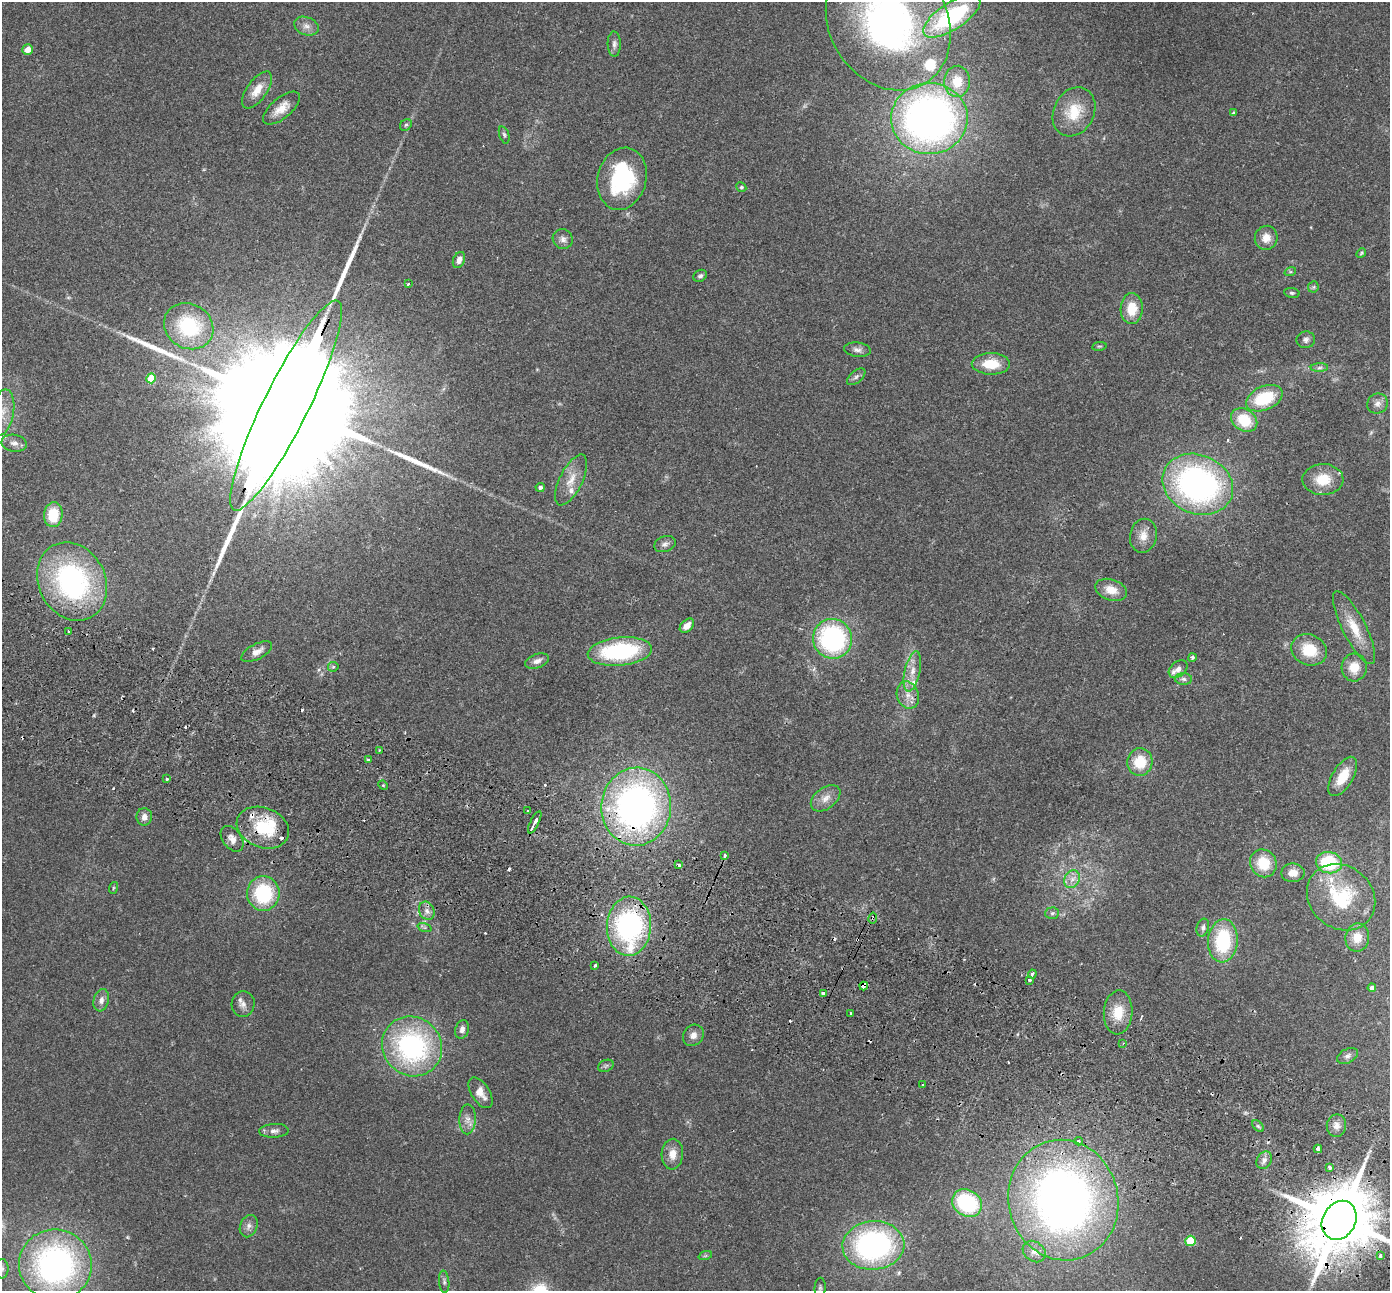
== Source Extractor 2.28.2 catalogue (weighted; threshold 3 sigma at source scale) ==
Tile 6 of 4 x 4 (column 2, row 2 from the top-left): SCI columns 1416-2803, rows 2774-4062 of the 5610 x 5679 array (HDU 1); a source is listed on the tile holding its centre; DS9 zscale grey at full resolution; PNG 1392 x 1293 px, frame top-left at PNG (2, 2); each listed source drawn as its Kron ellipse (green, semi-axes under 4 px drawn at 4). Shown black and unused: <1% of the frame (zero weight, under 2 of 3 exposures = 3% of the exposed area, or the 3 px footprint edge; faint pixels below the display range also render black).
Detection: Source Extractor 2.28.2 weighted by HDU 2 'WHT'; one run over the whole footprint, this tile lists its part. Background 0.109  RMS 0.0092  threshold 0.0414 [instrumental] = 3 sigma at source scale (4.5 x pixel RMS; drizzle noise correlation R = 1.50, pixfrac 1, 0.05/0.05 arcsec/px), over >= 5 px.
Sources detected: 164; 1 too faint to see at this stretch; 16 cosmic-ray / hot-pixel residue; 3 long thin detections or spike segments (spike, bleed or trail) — neither listed nor drawn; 11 inside a brighter listed object's ellipse — not listed separately; the other 133 listed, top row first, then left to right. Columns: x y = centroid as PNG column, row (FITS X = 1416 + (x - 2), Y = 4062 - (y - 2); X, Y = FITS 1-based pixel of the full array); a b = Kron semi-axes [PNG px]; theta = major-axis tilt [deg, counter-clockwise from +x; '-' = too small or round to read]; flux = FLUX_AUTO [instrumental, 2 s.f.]
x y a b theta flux
952 16 33 13 33 110
888 22 72 59 -59 310
306 26 12 9 -21 5.7
614 44 12 6 -89 3.5
28 49 5 5 - 8.7
957 81 16 13 86 17
257 90 21 10 55 13
281 108 22 10 40 12
1074 112 26 20 62 28
1233 113 3 3 - 1.8
929 119 38 35 2 470
406 125 6 5 - 1.7
504 135 9 4 -71 2
622 179 31 24 75 90
741 187 5 4 - 1.6
1266 238 12 11 - 9.5
563 239 10 9 - 4.4
1361 253 5 4 - 1.1
459 260 8 5 66 5.7
1290 272 6 4 18 1.1
700 276 7 5 32 2.6
408 284 3 3 - 1.6
1313 287 6 5 - 1.4
1292 293 8 5 -10 1.7
1132 309 15 11 87 21
189 326 25 22 -32 69
1306 340 9 8 - 3.4
1099 346 7 3 8 1.1
857 350 13 7 -7 4.3
991 364 19 11 -1 22
1319 368 9 4 1 2.3
856 377 11 6 40 2.8
151 378 5 4 - 25
1264 398 19 12 23 43
1377 404 10 9 - 5
286 405 117 22 64 120000
2 413 23 11 79 13
1244 420 14 11 -34 29
14 443 12 8 -8 5.2
1323 479 20 15 1 22
571 480 28 11 64 15
1198 484 36 29 -23 280
540 487 4 4 - 2.5
53 515 12 9 83 26
1143 536 17 13 79 11
665 544 11 7 20 3.8
72 581 41 33 -62 180
1111 590 16 10 -18 13
687 626 8 5 45 7.8
1354 628 40 11 -63 23
68 631 3 3 - 1.5
833 639 20 19 - 140
1309 650 18 15 -24 28
620 651 32 14 5 100
257 652 17 7 28 6.9
1192 657 4 4 - 2.1
537 661 12 7 19 4.9
333 667 5 5 - 1.5
1354 667 14 12 86 16
1178 669 10 7 39 4.8
912 671 20 7 77 10
1183 679 8 5 -2 2.7
908 695 14 11 -70 9.1
379 750 3 3 - 0.8
368 760 3 3 - 3.5
1140 762 14 12 78 25
1343 776 22 10 59 21
167 779 3 3 - 2.6
383 785 5 4 - 0.92
826 798 17 10 37 8.6
636 807 39 35 86 380
527 811 3 2 - 1.5
144 817 9 8 - 5.5
535 822 12 3 63 13
263 828 27 20 -21 46
232 839 14 9 -53 7
725 855 3 3 - 4
1263 863 14 13 - 26
1329 863 13 10 -13 57
679 865 3 3 - 3.1
1293 873 11 9 1 9.4
1072 879 9 7 62 5.8
113 888 6 3 71 1.1
263 893 17 16 - 63
1341 897 36 31 -40 72
427 911 9 7 -64 4.5
1052 913 7 5 3 2.2
873 918 5 4 - 1.8
629 926 30 22 88 160
425 927 7 4 -18 1.7
1203 928 9 6 74 3.3
1357 938 14 11 81 14
1223 941 21 15 85 65
595 965 3 3 - 1.9
1032 974 4 3 - 4.9
1029 980 3 3 - 4.6
864 986 4 3 - 13
1372 988 4 4 - 4.7
823 993 3 3 - 6.7
101 1000 11 7 75 5.4
243 1004 13 11 77 5.4
1118 1012 22 14 86 19
851 1013 3 3 - 1.6
462 1029 9 6 73 4.1
693 1035 11 9 47 6
1123 1043 3 3 - 0.82
412 1046 31 29 -45 160
1348 1056 11 7 28 3.5
606 1066 8 6 22 2.1
923 1085 3 3 - 2
481 1093 17 9 -57 9.1
467 1119 15 8 89 6.7
1258 1126 7 4 -45 1.7
1336 1126 11 9 79 6.3
274 1131 15 7 2 4.8
1078 1141 4 4 - 2.4
1318 1149 4 3 - 6.5
672 1154 15 10 85 10
1264 1160 9 7 60 3.9
1330 1167 4 3 - 2.7
1063 1200 60 55 -76 620
967 1203 16 13 -34 77
1339 1220 20 16 60 9600
249 1226 11 8 67 4.5
1190 1241 5 5 - 41
873 1245 31 24 5 210
1034 1251 12 9 -37 6.8
705 1256 7 4 19 1.4
1380 1256 4 3 - 5.6
55 1265 36 35 - 270
2 1269 10 6 89 3
444 1282 11 5 -85 2.5
820 1288 10 5 85 2.6
Overlapping masked pixels (flux is a lower limit): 8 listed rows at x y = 286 405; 636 807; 263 828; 873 918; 629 926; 864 986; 1063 1200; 1339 1220
Isophote crosses this tile's border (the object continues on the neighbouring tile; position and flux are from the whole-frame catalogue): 4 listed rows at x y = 888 22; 2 413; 1339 1220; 2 1269